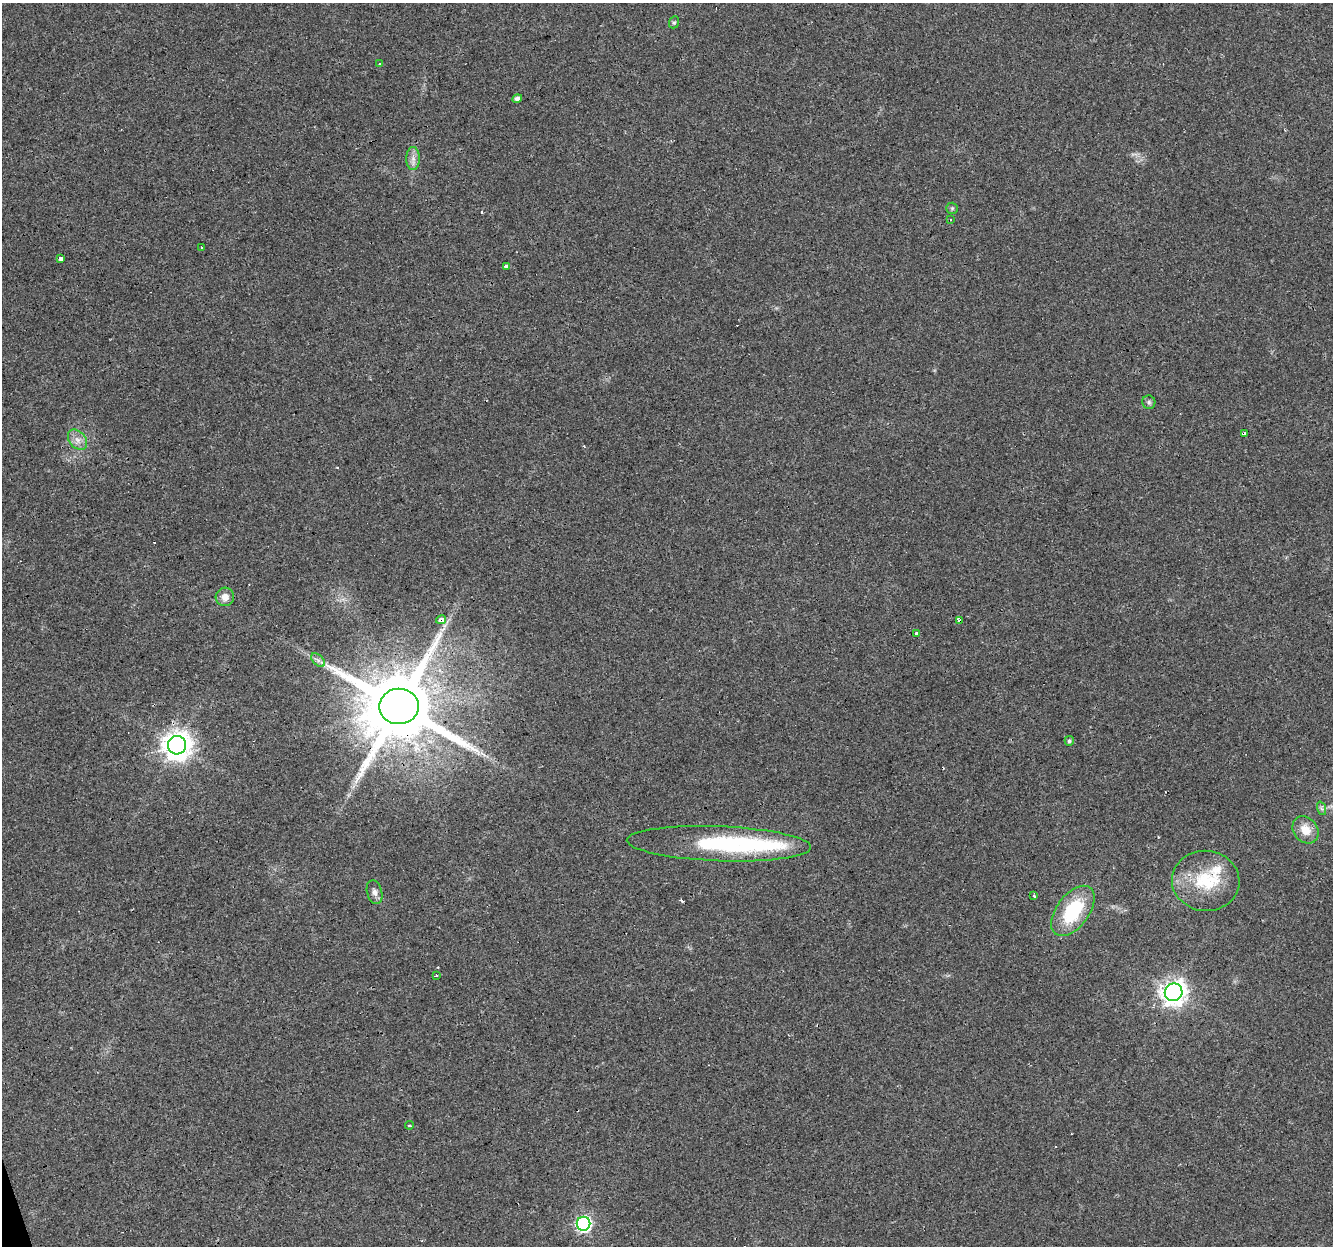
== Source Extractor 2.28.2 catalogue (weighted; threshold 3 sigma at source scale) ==
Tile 7 of 4 x 4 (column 3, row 2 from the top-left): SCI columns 2664-3994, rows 2547-3790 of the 5326 x 5145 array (HDU 1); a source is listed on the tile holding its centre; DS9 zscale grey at full resolution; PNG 1335 x 1248 px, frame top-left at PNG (2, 3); each listed source drawn as its Kron ellipse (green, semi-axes under 4 px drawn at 4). Shown black and unused: <1% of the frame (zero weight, under 3 of 4 exposures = <1% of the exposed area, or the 3 px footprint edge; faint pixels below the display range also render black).
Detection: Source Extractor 2.28.2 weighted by HDU 2 'WHT'; one run over the whole footprint, this tile lists its part. Background 0.0435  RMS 0.0038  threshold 0.0171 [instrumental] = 3 sigma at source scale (4.5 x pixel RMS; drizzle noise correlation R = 1.50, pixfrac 1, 0.0396/0.0396 arcsec/px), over >= 5 px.
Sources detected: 45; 11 cosmic-ray / hot-pixel residue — neither listed nor drawn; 3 inside a brighter listed object's ellipse — not listed separately; the other 31 listed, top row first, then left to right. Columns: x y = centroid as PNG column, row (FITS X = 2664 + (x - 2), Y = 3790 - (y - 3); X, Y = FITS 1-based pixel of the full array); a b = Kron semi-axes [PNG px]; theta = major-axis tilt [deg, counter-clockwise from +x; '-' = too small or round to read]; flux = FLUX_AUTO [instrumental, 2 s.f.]
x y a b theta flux
674 22 6 5 - 0.65
380 64 3 3 - 0.8
517 99 5 4 - 1.3
413 159 11 7 -90 2.1
952 208 6 5 - 0.63
950 219 3 2 - 0.68
201 247 2 2 - 0.3
61 259 4 3 - 7.2
507 266 3 3 - 8.7
1149 402 6 6 - 0.83
1244 433 3 3 - 5.8
78 440 11 8 -50 2.7
225 597 9 9 - 3
441 620 5 3 - 23
959 621 3 3 - 9.6
917 633 4 3 - 3.8
318 660 8 5 -45 1.2
399 706 20 18 1 5000
1069 741 5 4 - 0.87
177 745 9 9 - 470
1321 808 7 4 -71 0.71
1305 830 15 12 -50 5.5
719 844 92 17 -2 40
1206 881 34 30 -6 21
375 892 12 7 -75 1.8
1034 896 4 3 - 1.1
1073 911 29 16 53 23
436 976 3 3 - 1
1174 992 9 8 - 320
409 1125 4 3 - 0.49
583 1224 7 6 - 75
Overlapping masked pixels (flux is a lower limit): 4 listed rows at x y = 1244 433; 441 620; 959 621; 399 706